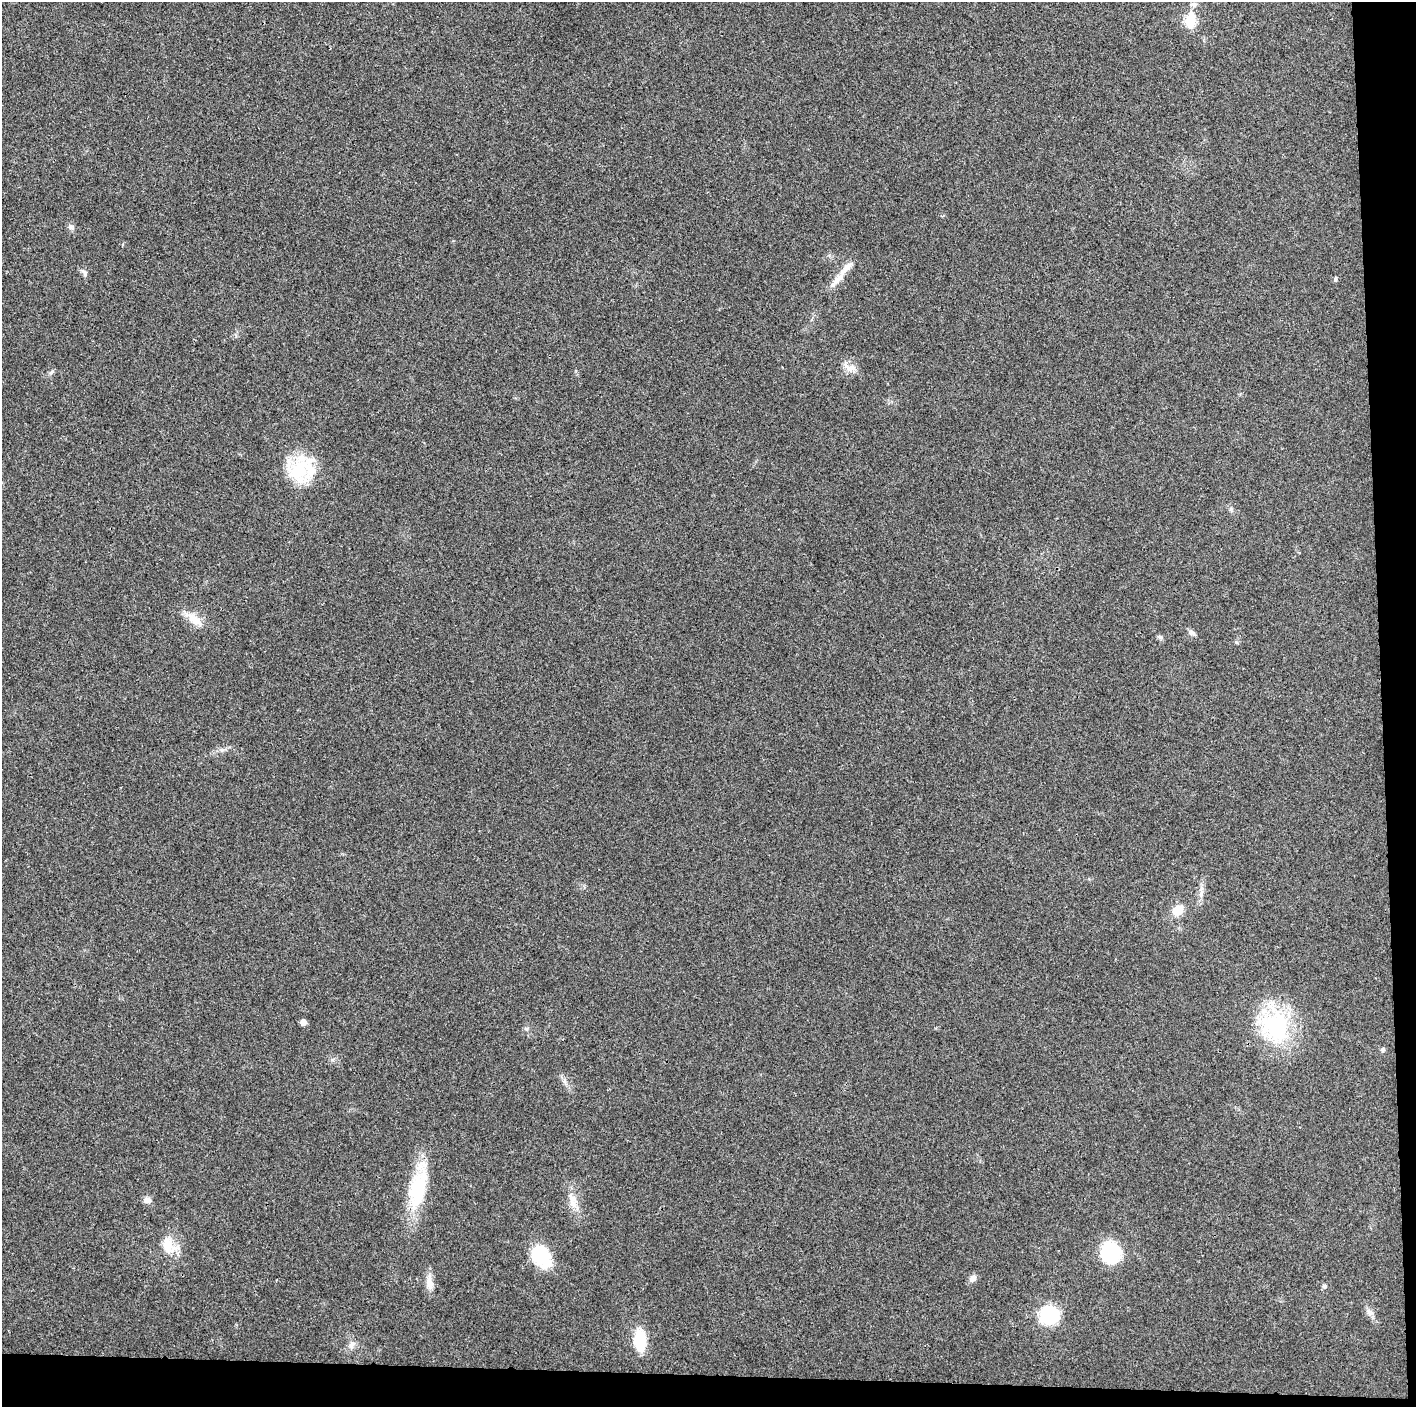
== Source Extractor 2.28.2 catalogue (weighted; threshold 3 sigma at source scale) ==
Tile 9 of 3 x 3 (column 3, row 3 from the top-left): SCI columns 2828-4241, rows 6-1410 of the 4252 x 4226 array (HDU 1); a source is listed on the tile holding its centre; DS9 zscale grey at full resolution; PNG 1418 x 1409 px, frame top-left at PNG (2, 2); no overlay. Shown black and unused: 5% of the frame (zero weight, under 3 of 4 exposures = <1% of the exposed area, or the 3 px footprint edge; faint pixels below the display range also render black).
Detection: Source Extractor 2.28.2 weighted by HDU 2 'WHT'; one run over the whole footprint, this tile lists its part. Background 0.0204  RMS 0.0055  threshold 0.025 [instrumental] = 3 sigma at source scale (4.5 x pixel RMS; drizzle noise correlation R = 1.50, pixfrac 1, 0.05/0.05 arcsec/px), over >= 5 px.
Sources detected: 31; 2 inside a brighter listed object's ellipse — not listed separately; the other 29 listed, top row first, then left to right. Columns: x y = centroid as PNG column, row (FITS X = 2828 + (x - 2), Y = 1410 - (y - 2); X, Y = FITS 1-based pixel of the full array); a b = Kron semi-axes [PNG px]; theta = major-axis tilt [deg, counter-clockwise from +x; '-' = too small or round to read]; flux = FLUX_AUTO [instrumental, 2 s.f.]
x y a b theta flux
1194 4 8 7 - 1.7
1190 20 7 6 - 36
70 227 9 7 -47 1.6
846 268 27 8 46 5.9
84 273 10 6 -49 1.6
1335 279 6 4 68 1
850 368 20 9 -16 4.6
51 372 7 4 45 1.1
299 470 32 24 61 27
195 620 25 11 -39 7.7
1192 633 10 6 -43 1.6
1201 894 9 3 85 1.6
1178 910 11 9 33 9.1
303 1022 5 5 - 3.4
1275 1025 53 34 -79 50
1383 1049 7 4 83 0.92
418 1188 51 20 78 34
572 1198 17 9 -54 5.6
147 1200 10 7 -2 2.7
169 1246 25 17 -41 11
1110 1252 17 16 - 33
541 1256 29 20 -55 22
973 1278 10 7 39 2.6
430 1283 16 9 -74 4.6
1324 1286 6 5 - 1
1370 1312 12 8 -44 2.6
1049 1315 22 20 24 26
640 1340 22 12 -89 20
352 1345 12 8 59 2.9
Unlisted compact peaks at least as high as the median listed source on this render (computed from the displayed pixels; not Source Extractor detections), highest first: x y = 1160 637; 332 1060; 1236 642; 1231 509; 222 750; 526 1029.